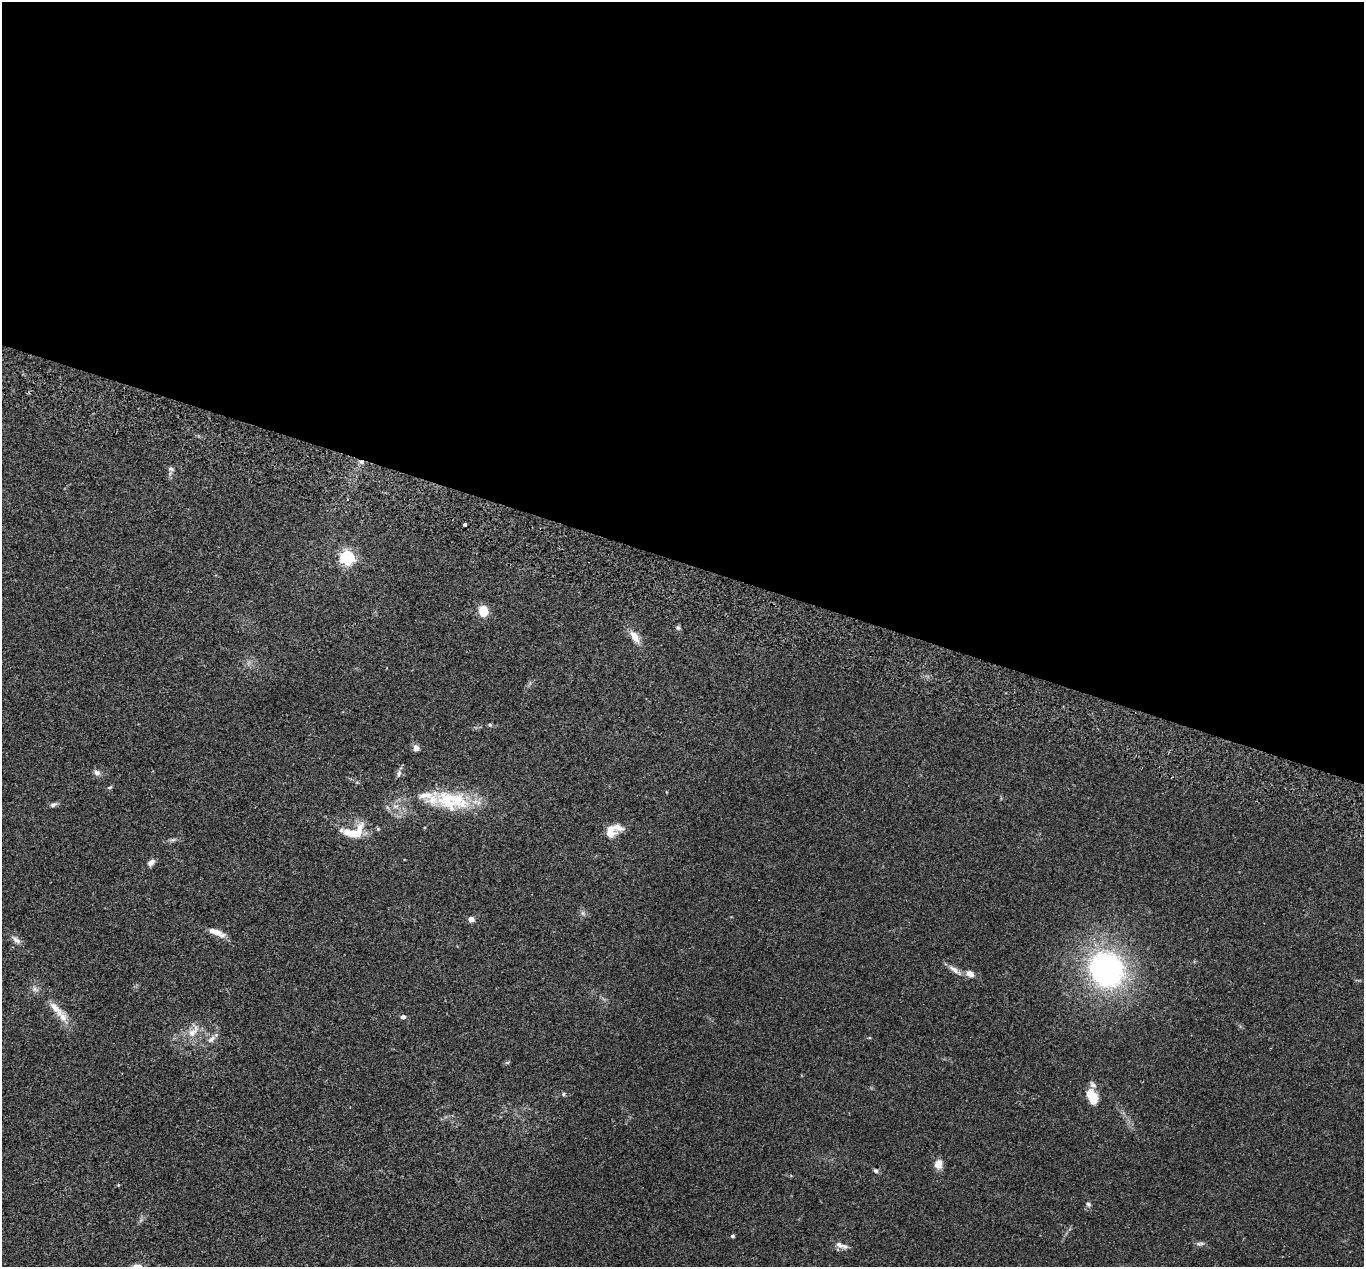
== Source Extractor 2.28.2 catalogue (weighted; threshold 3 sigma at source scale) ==
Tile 3 of 4 x 4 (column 3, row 1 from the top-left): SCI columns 2749-4110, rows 3988-5252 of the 5499 x 5574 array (HDU 1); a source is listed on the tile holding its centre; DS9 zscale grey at full resolution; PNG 1366 x 1269 px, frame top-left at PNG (2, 2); no overlay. Shown black and unused: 44% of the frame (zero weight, under 2 of 3 exposures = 3% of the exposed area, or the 3 px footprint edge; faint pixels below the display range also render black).
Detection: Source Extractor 2.28.2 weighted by HDU 2 'WHT'; one run over the whole footprint, this tile lists its part. Background 0.0941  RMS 0.0088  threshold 0.0396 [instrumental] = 3 sigma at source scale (4.5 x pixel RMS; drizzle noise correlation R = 1.50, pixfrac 1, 0.05/0.05 arcsec/px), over >= 5 px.
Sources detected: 42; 5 inside a brighter listed object's ellipse — not listed separately; the other 37 listed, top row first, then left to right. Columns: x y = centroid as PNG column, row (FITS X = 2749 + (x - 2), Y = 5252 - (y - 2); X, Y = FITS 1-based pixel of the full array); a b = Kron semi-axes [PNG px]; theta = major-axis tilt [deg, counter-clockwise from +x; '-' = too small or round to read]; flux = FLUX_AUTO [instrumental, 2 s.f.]
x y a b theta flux
171 469 8 6 -26 1.9
465 525 3 3 - 4.7
347 557 6 6 - 190
483 611 10 8 -74 14
678 628 6 6 - 1.6
635 637 18 9 -57 8.3
490 725 5 5 - 1.1
416 748 7 6 - 4
97 773 9 7 -23 2.8
399 773 10 6 72 2.7
110 787 6 4 19 1.2
448 800 46 25 -19 47
53 805 10 6 21 2.1
378 829 5 5 - 1
610 831 14 11 83 10
354 834 28 11 41 18
151 862 10 6 41 3.6
583 913 7 4 -71 1.5
471 919 4 4 - 8.3
216 932 21 6 -22 8.1
16 940 14 5 -41 3.3
954 969 18 6 -38 5
1106 969 32 29 -54 200
970 974 9 7 -27 5
35 989 8 6 -22 2.5
55 1008 28 9 -48 12
403 1017 5 4 - 2.9
193 1032 23 10 50 10
211 1039 14 7 42 4.7
563 1094 5 5 - 1.1
1092 1097 20 12 -68 14
938 1164 9 8 - 8
875 1171 7 5 -43 1.7
1088 1204 6 5 - 1.5
732 1236 4 4 - 1.6
1201 1243 7 4 7 1.8
839 1245 13 6 -24 4.4